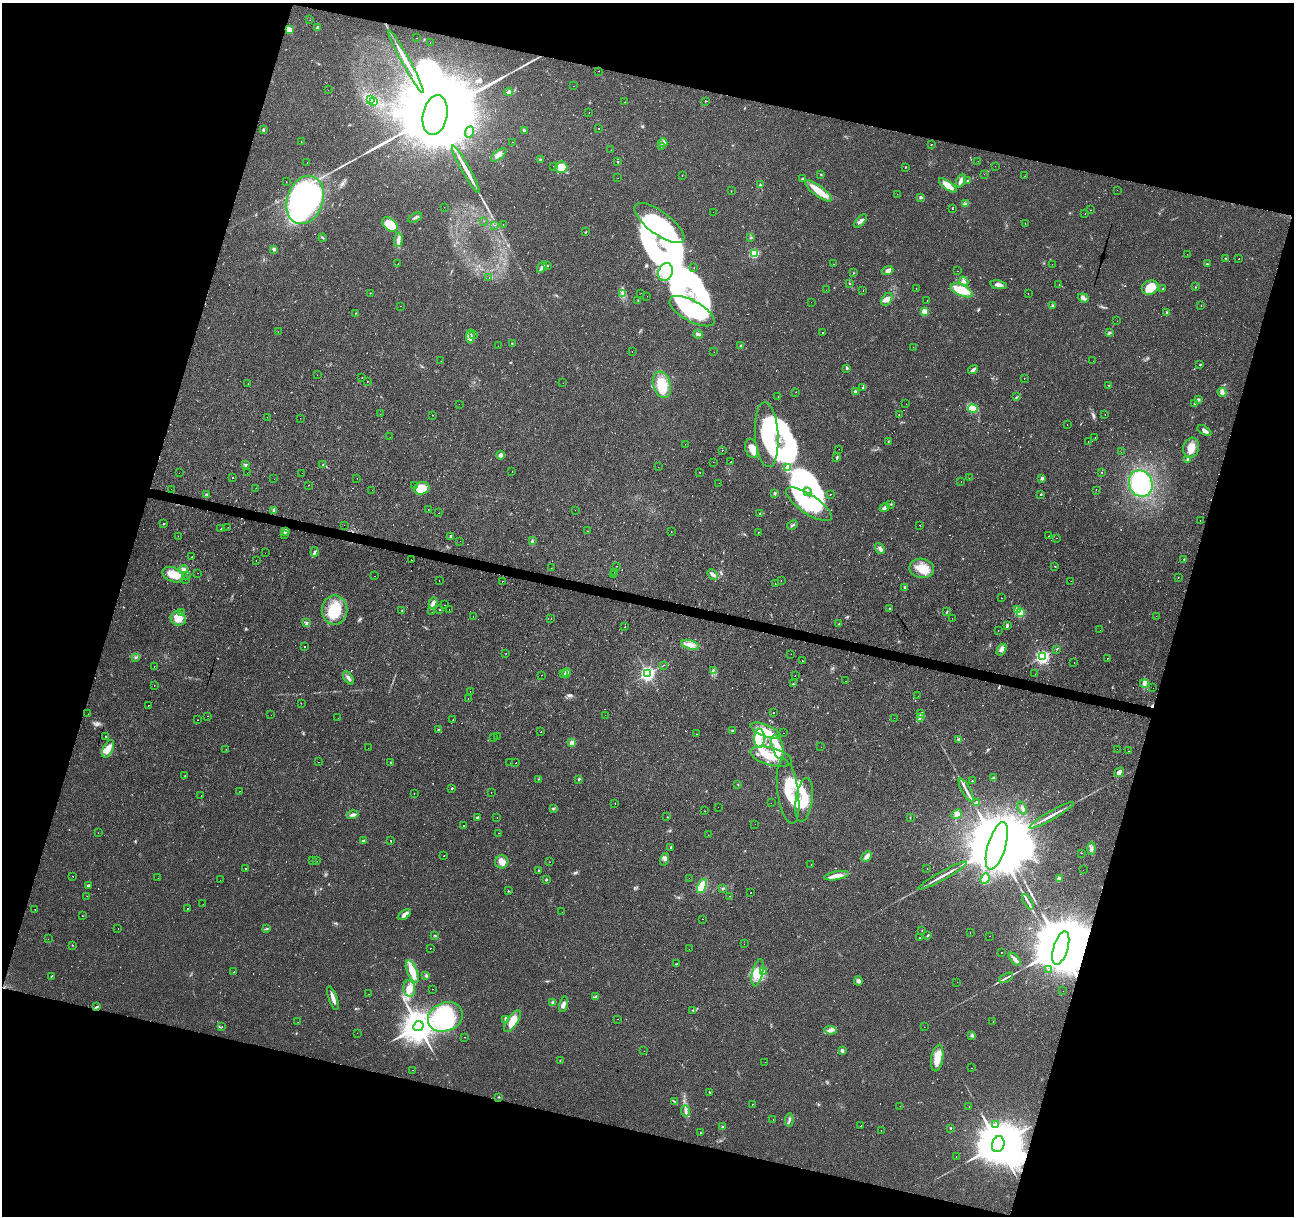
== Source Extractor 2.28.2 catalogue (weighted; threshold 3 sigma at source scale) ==
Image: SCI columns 1-5167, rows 218-5072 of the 5172 x 5351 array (HDU 1 of 3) = the unmasked area's bounding box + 8 px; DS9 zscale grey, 4 x 4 block average (1 PNG px = mean of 4 x 4 image px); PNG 1296 x 1218 px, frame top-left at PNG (2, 3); each listed source drawn as its Kron ellipse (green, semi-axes under 4 px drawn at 4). Shown black and unused: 33% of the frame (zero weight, under 2 of 3 exposures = <1% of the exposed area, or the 3 px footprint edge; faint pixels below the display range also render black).
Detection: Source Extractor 2.28.2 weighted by HDU 2 'WHT'. Background 0.0242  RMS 0.004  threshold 0.0181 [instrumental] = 3 sigma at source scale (4.5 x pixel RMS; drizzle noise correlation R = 1.50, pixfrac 1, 0.0396/0.0396 arcsec/px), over >= 5 px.
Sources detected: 773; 4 too faint to see at this stretch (4 x 4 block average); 22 inside a brighter object's white glare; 118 cosmic-ray / hot-pixel residue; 2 long thin detections or spike segments (spike, bleed or trail) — neither listed nor drawn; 4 coinciding with a brighter row at this scale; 31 inside a brighter listed object's ellipse — not listed separately; of the other 592, all 500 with FLUX_AUTO >= 0.605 (the completeness limit of this list) listed and drawn (92 fainter detections not listed), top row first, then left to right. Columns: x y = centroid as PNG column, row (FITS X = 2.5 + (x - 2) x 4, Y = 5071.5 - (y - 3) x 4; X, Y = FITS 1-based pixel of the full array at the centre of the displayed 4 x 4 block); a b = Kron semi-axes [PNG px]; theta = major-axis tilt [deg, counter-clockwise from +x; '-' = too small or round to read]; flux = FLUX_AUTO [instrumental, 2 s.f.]
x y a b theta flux
310 20 2 2 - 1.2
317 28 4 2 - 3.8
289 30 3 2 - 22
416 38 2 2 - 1
430 42 2 2 - 0.9
406 61 36 3 -61 37
598 71 2 2 - 2.5
573 86 2 2 - 3.7
328 90 2 2 - 1.9
509 92 4 4 - 5
370 99 3 3 - 4.4
373 101 3 2 - 2.8
705 101 2 2 - 1.4
625 102 2 2 - 2.2
589 113 2 2 - 1.4
435 115 20 12 78 66000
263 129 3 3 - 2.7
599 129 2 2 - 3
524 131 4 2 - 5.1
470 132 6 3 69 6.4
301 142 2 2 - 0.62
513 142 2 2 - 0.67
663 143 4 2 - 3.1
931 144 2 2 - 0.98
662 146 3 2 - 1.7
611 150 2 2 - 4.2
499 155 9 4 39 15
540 160 3 2 - 2.5
978 161 2 2 - 1.4
618 162 2 2 - 1.7
307 163 2 2 - 20
553 166 2 2 - 0.63
995 166 2 2 - 2.9
561 167 6 6 - 31
905 167 2 2 - 1.6
466 169 27 3 -61 30
984 174 2 2 - 1.5
821 175 2 2 - 1.4
682 176 2 2 - 10
1025 176 2 2 - 2.4
618 178 2 2 - 1
802 179 3 2 - 2
961 181 7 3 65 10
968 181 2 2 - 3.4
286 182 2 2 - 0.94
760 185 2 2 - 0.89
948 185 10 4 -36 30
1117 190 2 2 - 0.99
731 191 2 2 - 0.67
818 191 16 5 -37 49
897 194 2 2 - 1.1
921 197 3 2 - 4.4
305 200 25 18 71 670
965 204 3 2 - 1.6
444 207 2 2 - 0.61
952 209 2 2 - 1.5
1091 210 2 2 - 3
713 212 2 2 - 0.61
1085 214 2 2 - 2.5
415 218 7 2 26 5.4
484 221 2 2 - 2.7
860 221 8 3 45 8
659 223 30 11 -37 130
1025 223 2 2 - 2.2
390 224 9 5 -41 60
494 225 2 2 - 1.4
503 225 2 2 - 6.1
585 232 3 2 - 1.5
323 238 4 2 - 1.9
751 238 3 2 - 1.9
398 240 7 4 86 10
273 249 3 3 - 3.2
754 253 3 2 - 110
1187 254 2 2 - 2.4
1225 258 3 2 - 1.3
1239 259 2 2 - 5.9
398 264 2 2 - 2.9
833 264 2 2 - 5.9
1052 264 2 2 - 3.2
1207 264 2 2 - 1.4
547 266 2 2 - 1.8
542 267 6 3 57 6.3
694 268 2 2 - 2
888 270 6 4 19 8.3
958 271 2 2 - 13
665 272 9 7 65 24
854 273 2 2 - 0.72
489 277 2 2 - 17
964 281 5 4 - 5.9
849 283 2 2 - 0.79
1059 284 2 2 - 1.1
999 285 8 3 -10 14
1195 287 2 2 - 0.98
1150 288 8 7 - 48
916 289 2 2 - 18
1163 289 2 2 - 2.1
826 290 2 2 - 1.7
863 290 2 2 - 1.5
962 290 12 5 -24 51
370 293 2 2 - 0.83
623 293 4 2 - 4.4
641 293 2 2 - 0.73
1028 293 2 2 - 7.1
647 296 2 2 - 1.6
1083 298 5 3 - 7.2
887 299 7 4 58 13
638 300 2 2 - 1.2
927 300 2 2 - 1.2
811 302 2 2 - 1.2
1201 305 2 2 - 0.72
400 306 2 2 - 2.3
1053 306 2 2 - 1.3
692 311 25 10 -29 170
924 312 2 2 - 45
356 313 2 2 - 0.99
1167 313 4 2 - 2.6
1117 321 2 2 - 0.99
278 332 2 2 - 1.7
823 333 2 2 - 1.7
1109 333 3 3 - 3.2
698 334 5 3 - 6
474 335 2 2 - 0.9
470 336 7 3 87 8.9
512 343 2 2 - 1
498 346 2 2 - 2.2
741 346 3 3 - 2.8
913 347 2 2 - 1.1
632 351 2 2 - 1.2
714 352 2 2 - 2.1
441 361 2 2 - 2
1093 361 2 2 - 0.83
1200 365 2 2 - 1.1
847 368 3 2 - 2.9
973 370 5 3 - 6.8
317 375 2 2 - 0.98
362 378 2 2 - 24
1024 378 2 2 - 0.61
367 381 2 2 - 37
563 383 2 2 - 3.2
248 384 2 2 - 1.8
662 385 14 8 -74 66
1109 386 3 2 - 1.5
863 387 3 2 - 2.5
855 391 3 2 - 4
796 392 2 2 - 3.9
1222 392 4 4 - 7.1
778 397 2 2 - 0.81
1017 397 2 2 - 1.2
1198 400 2 2 - 9.7
1195 403 2 2 - 5.4
459 404 2 2 - 1.8
906 404 2 2 - 0.91
973 409 5 2 - 7.2
380 414 2 2 - 0.83
899 414 2 2 - 2.7
432 415 2 2 - 1.6
1105 415 2 2 - 1.2
267 417 2 2 - 1.4
300 418 2 2 - 0.87
1067 424 2 2 - 2.5
1204 430 7 3 -32 7.8
767 435 33 11 -86 110
390 437 2 2 - 0.82
1095 438 2 2 - 1.1
888 441 3 2 - 1.3
1088 441 2 2 - 0.79
685 444 2 2 - 2.1
752 448 10 6 -73 26
1191 448 10 8 73 26
839 449 2 2 - 2.7
722 450 2 2 - 4.5
1121 452 2 2 - 1.7
500 455 4 3 - 7.5
837 458 4 2 - 2.9
1188 459 3 2 - 6.7
713 462 2 2 - 0.98
730 462 2 2 - 1.9
246 465 3 3 - 2.5
322 465 2 2 - 1.8
658 467 2 2 - 0.97
788 467 4 2 - 8.1
512 471 2 2 - 0.81
700 472 2 2 - 2.9
179 473 2 2 - 5.3
247 473 2 2 - 2.1
302 473 2 2 - 1.5
1102 473 2 2 - 0.87
232 477 2 2 - 3.9
969 478 2 2 - 1.2
1042 478 3 3 - 5.1
274 479 2 2 - 3
357 479 2 2 - 0.96
961 482 2 2 - 7
719 483 2 2 - 2.5
1141 483 13 11 -69 180
308 485 2 2 - 1.5
414 485 2 2 - 1.1
256 488 2 2 - 3.1
422 488 8 6 18 51
171 489 2 2 - 2.9
372 490 2 2 - 2.8
1096 490 2 2 - 28
807 491 3 2 - 1.9
775 493 3 2 - 2.6
830 494 2 2 - 46
1041 494 2 2 - 4.4
206 495 3 2 - 2.2
809 504 27 9 -33 160
891 504 2 2 - 1.8
885 507 5 3 - 6.8
274 510 3 3 - 8.1
428 510 2 2 - 2.2
575 510 2 2 - 0.68
439 513 2 2 - 3.7
760 514 3 2 - 2.3
1200 520 2 2 - 4.8
164 524 3 2 - 1.8
344 525 2 2 - 0.7
792 525 5 2 - 3.7
920 525 2 2 - 2.7
228 527 2 2 - 1.2
221 529 2 2 - 1.2
285 531 2 2 - 15
588 531 2 2 - 1.4
671 532 2 2 - 6.7
758 532 2 2 - 2.9
285 534 2 2 - 1.1
178 536 2 2 - 1.4
451 536 3 2 - 2.8
1049 536 2 2 - 1.6
1057 538 2 2 - 1.3
460 541 2 2 - 1.7
532 541 2 2 - 1.4
880 549 6 3 -55 6.2
315 552 4 2 - 3.8
265 553 2 2 - 1.2
192 556 2 2 - 31
1184 559 2 2 - 1.3
256 560 2 2 - 1.1
411 560 2 2 - 6.1
617 566 2 2 - 2.1
1055 566 2 2 - 0.89
551 568 2 2 - 2
922 568 12 9 -11 41
184 570 4 3 - 6.5
615 572 2 2 - 0.71
198 573 2 2 - 0.64
713 574 6 3 -49 7.5
173 575 11 7 -22 39
614 575 2 2 - 1.2
187 576 2 2 - 5
374 576 2 2 - 0.98
1178 577 2 2 - 0.99
185 579 2 2 - 3.8
439 581 2 2 - 1
503 581 2 2 - 4.2
781 581 2 2 - 2.6
1071 581 2 2 - 0.73
775 584 2 2 - 0.75
905 587 3 2 - 3.2
1002 598 2 2 - 2.6
433 603 5 3 - 6.1
445 605 2 2 - 12
449 609 2 2 - 0.63
889 609 2 2 - 2.2
335 610 15 13 -90 67
402 610 3 2 - 1.2
439 610 2 2 - 1.3
1017 610 2 2 - 53
182 612 2 2 - 4.3
432 612 2 2 - 1.4
947 612 3 2 - 2
1020 612 2 2 - 110
1156 616 2 2 - 1.7
473 617 2 2 - 1.7
178 618 8 7 - 31
551 618 2 2 - 1.5
952 618 2 2 - 1.6
306 623 3 2 - 2.4
839 624 2 2 - 1.7
1007 625 4 2 - 3.5
625 627 2 2 - 1.2
998 630 2 2 - 4.7
1100 630 2 2 - 1.8
690 645 9 4 -15 16
305 646 2 2 - 13
1057 649 2 2 - 1.2
1002 650 6 4 57 10
506 654 2 2 - 25
791 654 2 2 - 2.1
1042 656 2 2 - 570
135 658 2 2 - 1.3
1107 658 2 2 - 1.2
802 661 2 2 - 1.7
1074 662 2 2 - 0.76
664 665 2 2 - 1.6
154 666 2 2 - 7.6
713 670 3 3 - 3
567 673 4 3 - 5.4
564 674 2 2 - 9.6
647 674 3 3 - 530
1035 674 2 2 - 0.61
541 675 2 2 - 1.8
795 676 2 2 - 2.1
348 678 7 3 -55 7.3
846 681 2 2 - 1.8
1145 683 4 3 - 6
793 684 2 2 - 2.2
154 685 2 2 - 3.4
1153 688 2 2 - 0.66
470 692 2 2 - 1.3
918 696 2 2 - 2.2
468 698 2 2 - 7.4
301 703 2 2 - 48
148 705 2 2 - 6.7
774 713 2 2 - 5.1
921 713 3 2 - 2.6
88 714 2 2 - 0.76
271 715 2 2 - 0.72
605 715 2 2 - 0.69
208 716 2 2 - 2.3
920 717 2 2 - 1.4
338 718 2 2 - 0.69
894 718 2 2 - 0.76
198 720 2 2 - 1.9
453 720 2 2 - 1
438 730 2 2 - 2.6
733 731 3 2 - 1.7
765 731 16 6 -21 33
541 732 2 2 - 0.78
783 733 2 2 - 0.79
697 734 2 2 - 1.6
105 736 2 2 - 3.9
497 736 2 2 - 2.9
493 737 2 2 - 0.69
759 738 9 5 -90 29
959 739 3 2 - 2.6
572 743 2 2 - 39
778 747 13 5 -73 30
821 747 2 2 - 1.4
368 748 2 2 - 0.69
108 749 9 5 65 21
226 749 2 2 - 10
1117 749 2 2 - 0.71
1129 751 2 2 - 0.93
771 757 21 9 -15 60
318 762 2 2 - 0.76
510 762 2 2 - 0.72
391 763 2 2 - 1.4
516 763 2 2 - 4.3
1119 772 5 3 - 11
185 776 2 2 - 0.63
993 778 2 2 - 2
538 779 2 2 - 0.97
579 779 3 2 - 2.4
972 781 2 2 - 1.4
738 784 2 2 - 0.89
452 788 2 2 - 2.9
966 790 13 2 -60 10
240 791 2 2 - 3.3
491 792 2 2 - 0.9
788 792 33 10 -82 69
414 793 2 2 - 0.69
201 796 2 2 - 0.9
804 800 22 8 82 61
615 803 2 2 - 0.61
771 803 2 2 - 1.7
977 803 2 2 - 20
718 807 2 2 - 0.72
1022 808 7 2 -65 5
553 809 2 2 - 2.1
705 811 2 2 - 0.82
957 814 6 4 29 12
353 815 6 3 18 7.2
1052 815 25 2 30 19
497 817 2 2 - 1.4
667 817 2 2 - 0.64
477 818 3 2 - 4.3
910 818 2 2 - 0.79
755 824 2 2 - 3.1
464 825 2 2 - 90
98 833 2 2 - 0.95
498 833 2 2 - 2.8
708 835 2 2 - 1.2
363 840 3 2 - 2.2
390 840 2 2 - 24
997 846 24 9 73 74000
671 847 2 2 - 6
1091 848 6 3 88 6.6
1081 853 2 2 - 0.82
444 855 2 2 - 0.69
867 856 6 4 43 9.7
664 859 6 3 74 6.9
313 861 2 2 - 4
317 861 2 2 - 8.2
502 862 7 6 - 16
549 862 2 2 - 0.66
811 864 2 2 - 2
245 869 2 2 - 1
927 869 2 2 - 2.3
1083 870 2 2 - 0.95
538 871 2 2 - 1.6
72 876 2 2 - 2.5
836 876 13 3 10 22
943 876 27 2 29 19
158 878 2 2 - 1.9
689 878 2 2 - 4.2
546 879 2 2 - 4.3
985 879 5 4 - 14
1059 879 3 3 - 6.2
220 880 2 2 - 2.6
88 885 3 2 - 4.7
702 886 7 4 66 48
723 888 3 2 - 2.5
508 891 2 2 - 1.2
751 893 2 2 - 1.8
87 896 2 2 - 4.5
730 896 2 2 - 0.65
1028 902 9 2 -57 7.4
203 904 2 2 - 2.4
188 908 2 2 - 1.2
35 909 2 2 - 1
562 912 2 2 - 0.63
405 914 7 3 36 12
82 916 2 2 - 1.1
703 919 2 2 - 1.3
118 928 2 2 - 1.3
267 928 4 2 - 2.2
922 930 2 2 - 0.75
970 933 2 2 - 0.65
435 935 2 2 - 1.5
928 935 3 2 - 1.9
989 936 2 2 - 1.9
919 937 2 2 - 6.1
48 939 2 2 - 2.4
744 944 2 2 - 1.1
72 945 2 2 - 1.1
430 948 2 2 - 3.3
1061 948 17 7 73 55000
689 949 2 2 - 0.87
1001 952 2 2 - 0.88
1015 959 8 3 -48 7.5
677 964 2 2 - 2.1
1049 969 2 2 - 0.75
412 971 12 5 -68 41
234 972 2 2 - 2.8
764 972 3 3 - 4.9
758 973 14 5 77 29
426 975 3 2 - 2.4
51 976 3 2 - 1.4
1006 978 7 2 27 5.8
858 981 5 4 - 6.3
957 982 2 2 - 0.85
409 988 8 6 -86 23
432 989 2 2 - 0.78
1063 991 2 2 - 1.2
369 994 2 2 - 0.75
596 996 3 2 - 2.5
333 998 12 3 -71 16
552 1002 3 2 - 2.7
563 1004 8 3 77 9
97 1007 3 2 - 2.6
693 1010 3 2 - 2.2
445 1017 18 14 22 210
505 1019 4 2 - 1.8
618 1019 2 2 - 1.1
512 1021 13 5 55 33
993 1021 2 2 - 6.8
298 1022 2 2 - 0.73
418 1026 5 4 - 5600
222 1027 2 2 - 0.65
924 1027 2 2 - 2.9
830 1030 6 3 -6 8.1
357 1033 2 2 - 0.6
972 1036 3 2 - 2.7
464 1037 2 2 - 1.3
644 1051 2 2 - 1.6
842 1051 2 2 - 17
937 1058 13 6 81 34
560 1061 2 2 - 0.74
765 1062 2 2 - 6.7
971 1068 2 2 - 0.63
413 1070 2 2 - 1.5
710 1092 3 2 - 1.6
499 1097 2 2 - 1.5
674 1101 2 2 - 1.2
752 1104 2 2 - 5.5
900 1106 2 2 - 1.1
969 1107 2 2 - 7.2
685 1111 5 3 - 6
773 1119 2 2 - 5.7
789 1120 6 2 86 4
996 1125 2 2 - 2.2
861 1126 2 2 - 0.79
722 1127 2 2 - 1.4
951 1128 2 2 - 1.7
881 1130 2 2 - 2.4
700 1132 2 2 - 0.9
998 1144 8 6 72 18000
956 1157 2 2 - 0.65
Overlapping masked pixels (flux is a lower limit): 2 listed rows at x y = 1061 948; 998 1144
Diffuse or blended objects may show on this block-average render without a row.